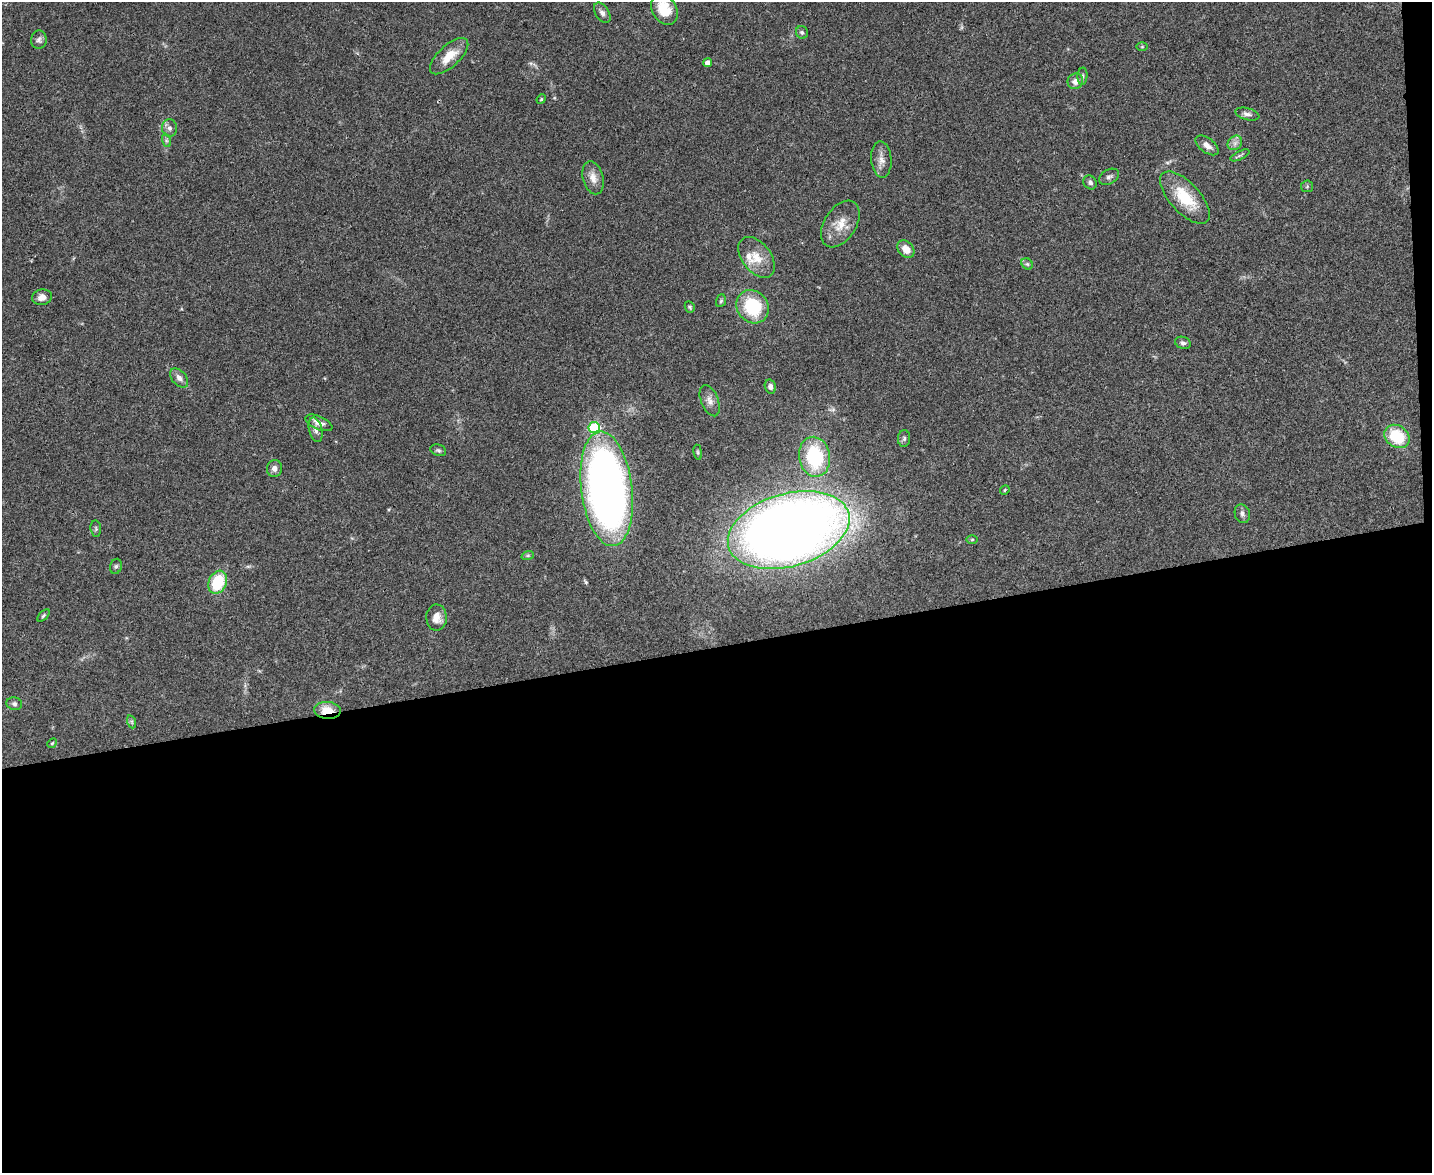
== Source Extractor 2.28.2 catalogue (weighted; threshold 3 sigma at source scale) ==
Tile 12 of 3 x 4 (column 3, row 4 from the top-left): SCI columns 2994-4423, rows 2-1172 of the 4665 x 4686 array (HDU 1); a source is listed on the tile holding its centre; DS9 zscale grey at full resolution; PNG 1434 x 1175 px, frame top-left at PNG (2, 2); each listed source drawn as its Kron ellipse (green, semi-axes under 4 px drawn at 4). Shown black and unused: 46% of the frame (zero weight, under 3 of 4 exposures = <1% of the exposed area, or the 3 px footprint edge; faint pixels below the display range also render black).
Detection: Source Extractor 2.28.2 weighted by HDU 2 'WHT'; one run over the whole footprint, this tile lists its part. Background 0.0555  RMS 0.0047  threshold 0.021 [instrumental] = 3 sigma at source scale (4.5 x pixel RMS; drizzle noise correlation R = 1.50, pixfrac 1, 0.05/0.05 arcsec/px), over >= 5 px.
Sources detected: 59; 1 inside a brighter listed object's ellipse — not listed separately; the other 58 listed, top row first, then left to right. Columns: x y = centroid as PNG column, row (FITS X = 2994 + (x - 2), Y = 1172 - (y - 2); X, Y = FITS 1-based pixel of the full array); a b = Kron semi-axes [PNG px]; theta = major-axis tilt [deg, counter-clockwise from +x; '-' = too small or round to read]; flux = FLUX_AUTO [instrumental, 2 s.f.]
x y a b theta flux
664 10 16 12 -59 12
602 13 11 6 -58 1.9
802 32 6 6 - 0.97
39 40 9 7 85 1.6
1142 47 6 4 1 0.49
449 56 24 10 43 8
708 63 4 4 - 2.9
1082 76 8 5 86 1.1
1075 81 8 7 - 3
541 99 5 4 - 0.53
1247 114 12 6 -15 1.7
169 128 8 7 - 1.7
166 140 7 4 -72 0.9
1235 143 8 6 46 1.8
1207 145 13 7 -37 2.9
1240 155 10 3 26 0.81
881 160 18 10 -86 3.7
1109 177 10 7 31 1.5
593 178 17 10 -76 4.2
1090 182 7 6 - 1.3
1307 186 6 5 - 0.76
1185 198 33 15 -47 17
840 224 26 16 57 8.2
906 249 10 7 -48 4.5
756 257 23 14 -52 8.5
1027 264 6 5 - 0.76
42 297 10 8 12 3.2
721 301 6 5 - 0.77
690 307 6 4 -64 0.69
752 307 17 15 -51 24
1183 343 8 6 -16 1.2
179 378 11 7 -48 2.4
770 387 7 5 -73 1.5
710 401 16 8 -68 2.8
319 423 14 6 -24 3.1
594 427 6 5 - 27
316 430 12 6 -76 2.3
1397 436 13 10 -35 19
904 438 8 6 87 1.1
438 450 8 5 -20 0.98
698 452 7 4 -82 0.61
814 457 20 15 -80 33
274 469 8 7 - 2.1
607 489 58 25 -83 300
1005 490 5 4 - 0.52
1242 514 10 7 -72 1.6
96 529 8 5 -84 0.84
789 530 62 36 16 650
972 540 6 3 1 0.47
528 555 6 4 19 0.65
116 566 8 6 73 0.94
218 582 12 9 66 19
43 616 7 3 45 0.7
436 617 13 10 -88 4.4
14 704 8 6 -15 1.1
327 710 13 8 -4 8.2
132 722 7 4 -72 0.77
52 743 5 4 - 0.54
Overlapping masked pixels (flux is a lower limit): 1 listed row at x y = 327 710
Isophote crosses this tile's border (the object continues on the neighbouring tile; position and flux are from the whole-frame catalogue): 1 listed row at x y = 664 10